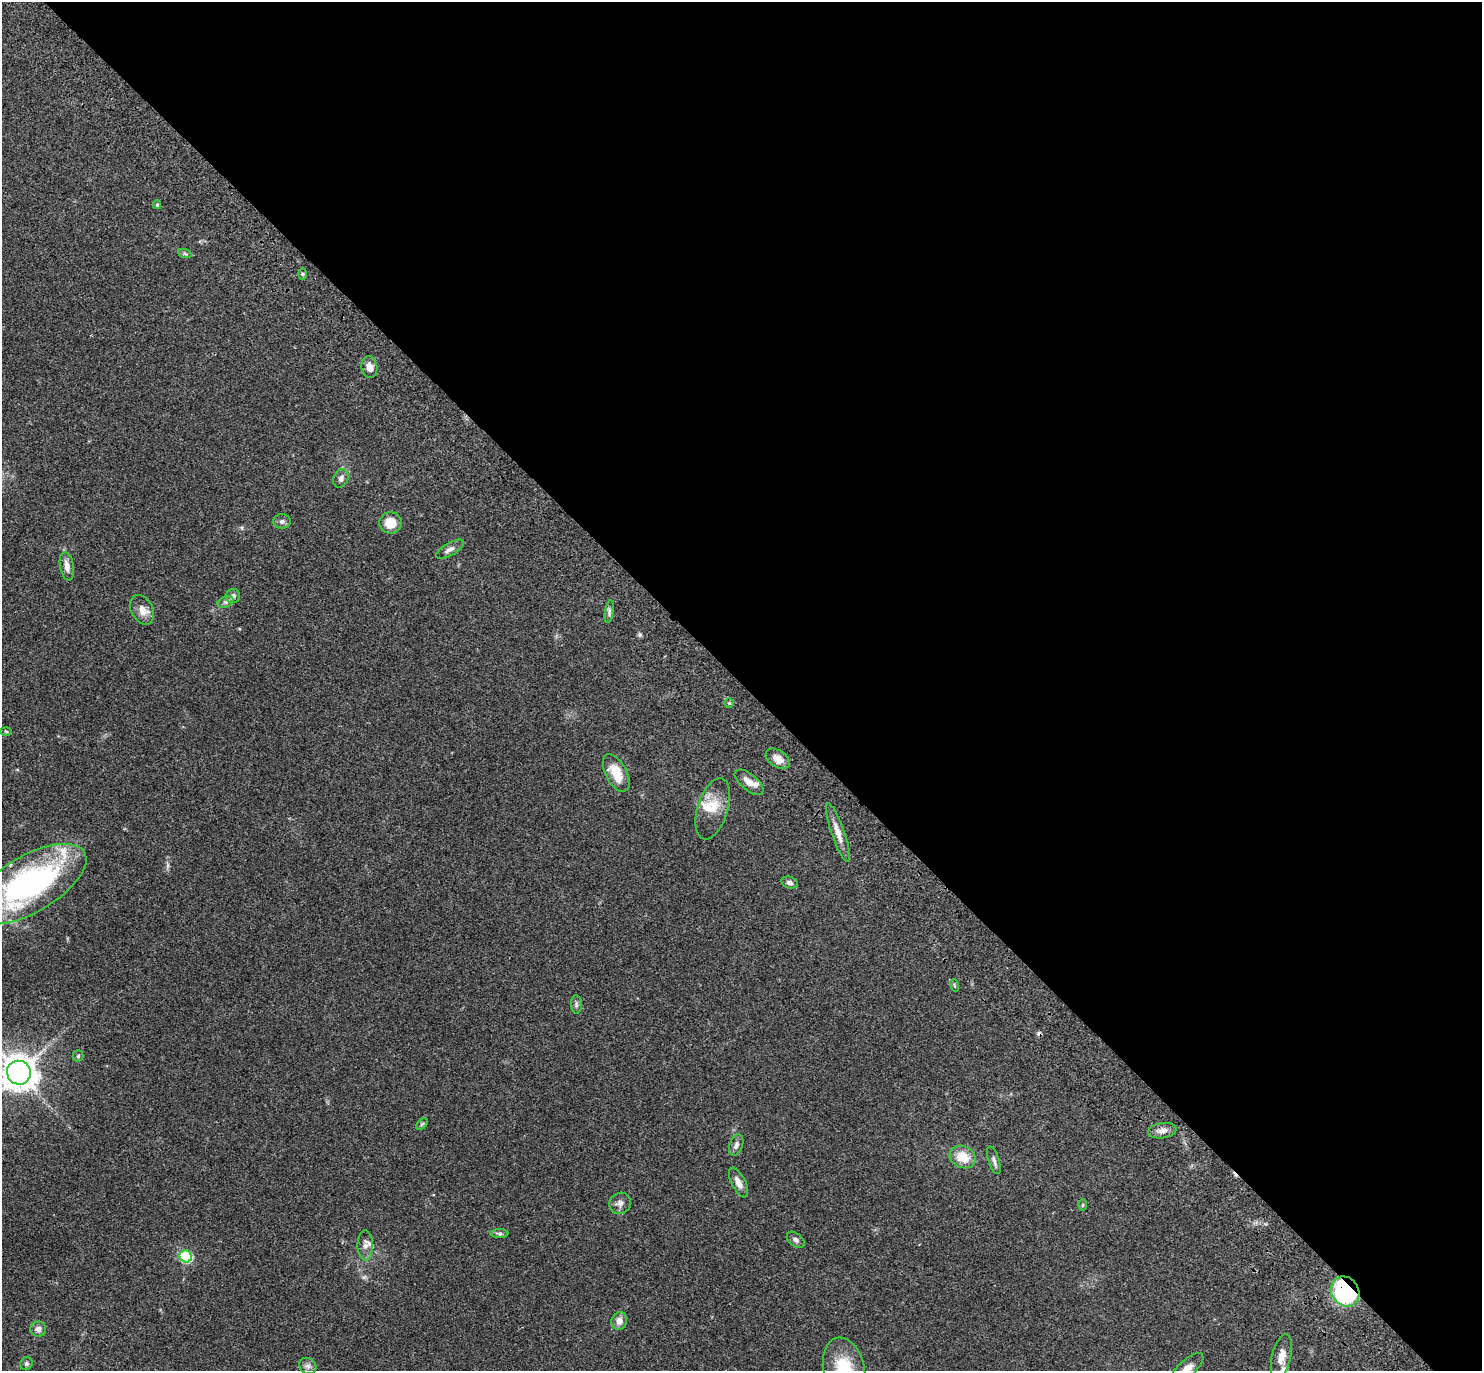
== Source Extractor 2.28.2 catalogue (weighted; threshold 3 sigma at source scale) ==
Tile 8 of 4 x 4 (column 4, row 2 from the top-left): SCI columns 4541-6020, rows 3010-4378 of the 6141 x 6133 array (HDU 1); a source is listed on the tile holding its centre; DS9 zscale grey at full resolution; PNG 1484 x 1373 px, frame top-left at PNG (2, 2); each listed source drawn as its Kron ellipse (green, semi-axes under 4 px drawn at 4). Shown black and unused: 50% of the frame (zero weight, under 3 of 4 exposures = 6% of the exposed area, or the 3 px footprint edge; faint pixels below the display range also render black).
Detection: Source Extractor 2.28.2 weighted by HDU 2 'WHT'; one run over the whole footprint, this tile lists its part. Background 0.0512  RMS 0.0054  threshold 0.0244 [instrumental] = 3 sigma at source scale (4.5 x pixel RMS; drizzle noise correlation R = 1.50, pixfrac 1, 0.05/0.05 arcsec/px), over >= 5 px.
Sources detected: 51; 1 cosmic-ray / hot-pixel residue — neither listed nor drawn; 4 inside a brighter listed object's ellipse — not listed separately; the other 46 listed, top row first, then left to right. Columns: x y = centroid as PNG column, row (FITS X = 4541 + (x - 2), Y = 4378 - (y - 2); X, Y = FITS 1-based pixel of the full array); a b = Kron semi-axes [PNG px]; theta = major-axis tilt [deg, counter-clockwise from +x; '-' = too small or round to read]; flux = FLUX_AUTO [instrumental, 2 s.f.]
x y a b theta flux
157 205 4 4 - 0.77
185 254 7 4 -20 0.78
303 274 6 4 89 0.65
369 367 11 8 -80 3.6
341 478 9 7 65 2
282 521 8 7 - 1.6
390 523 11 10 - 8.7
450 549 15 6 30 2.4
67 566 14 6 -80 3.8
233 596 7 7 - 1.6
226 602 8 5 25 1.3
142 610 16 10 -62 4.8
609 612 11 3 80 1.3
729 703 4 4 - 0.65
6 731 6 4 -2 0.62
778 759 13 8 -33 4.4
616 773 21 10 -62 11
749 782 17 8 -39 4.5
713 809 32 15 73 11
838 833 31 6 -71 5.2
789 883 8 5 -17 1.6
30 884 63 28 30 130
954 985 6 3 -71 0.74
576 1004 9 5 -87 1.4
78 1056 5 5 - 0.82
19 1073 12 11 - 820
422 1124 7 4 45 0.76
1162 1131 14 7 8 3.3
736 1145 11 6 70 2.1
963 1157 13 11 -26 10
994 1160 14 5 -71 1.9
738 1183 16 7 -63 3.6
620 1203 11 10 - 2.6
1083 1205 6 4 88 0.65
500 1234 9 4 0 1.1
796 1240 10 6 -39 1.6
365 1246 15 7 -89 3.4
186 1256 6 6 - 41
1345 1291 16 13 -57 58
619 1321 9 8 - 3.7
38 1329 8 7 - 2.5
1281 1357 23 9 77 5.8
26 1364 6 6 - 1.1
308 1366 9 7 -33 1.9
844 1369 32 20 -76 23
1186 1369 22 8 43 6.4
Overlapping masked pixels (flux is a lower limit): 1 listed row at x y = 1345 1291
Isophote crosses this tile's border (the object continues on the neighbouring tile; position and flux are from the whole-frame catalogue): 4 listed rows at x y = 30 884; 19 1073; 844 1369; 1186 1369